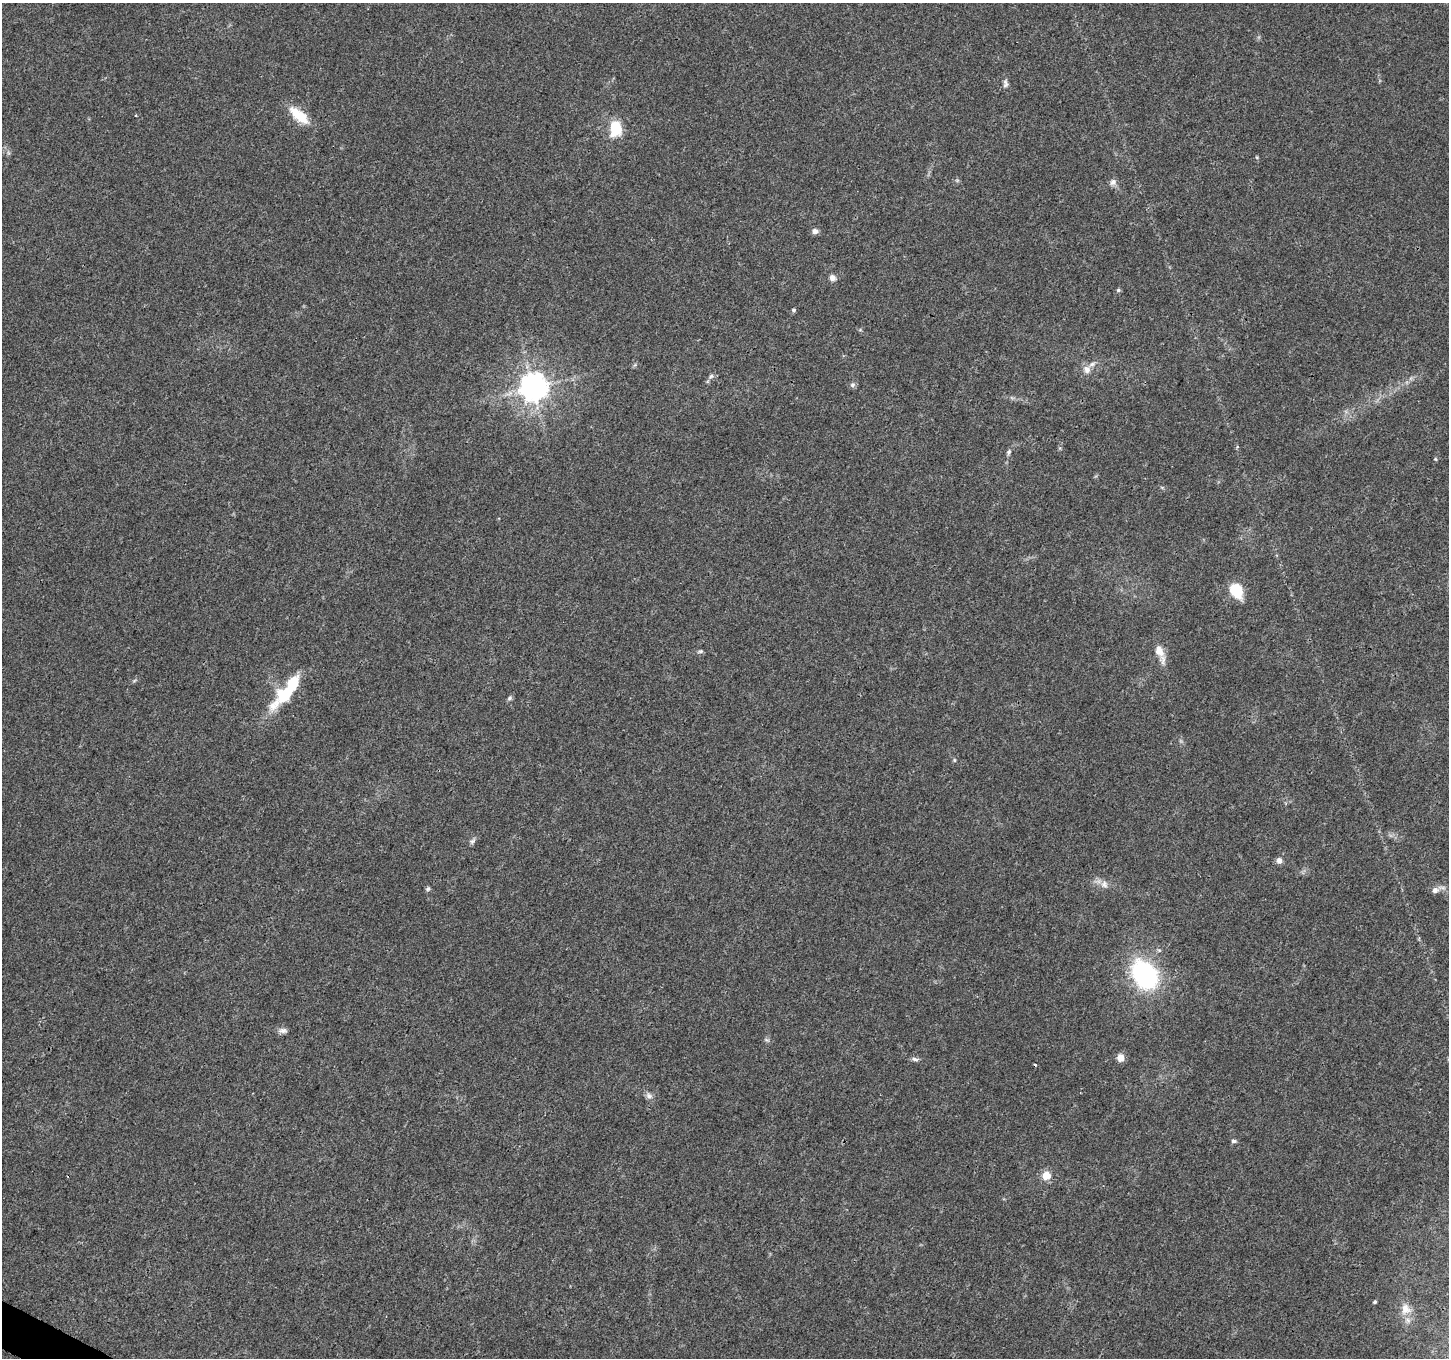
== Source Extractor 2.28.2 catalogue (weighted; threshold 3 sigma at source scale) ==
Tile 7 of 4 x 4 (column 3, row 2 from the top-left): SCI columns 2897-4343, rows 2912-4267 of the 5799 x 5887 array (HDU 1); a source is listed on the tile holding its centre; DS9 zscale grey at full resolution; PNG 1451 x 1360 px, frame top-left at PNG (2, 3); no overlay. Shown black and unused: <1% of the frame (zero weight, under 3 of 4 exposures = <1% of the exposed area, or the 3 px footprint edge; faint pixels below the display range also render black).
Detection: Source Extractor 2.28.2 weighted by HDU 2 'WHT'; one run over the whole footprint, this tile lists its part. Background 0.0214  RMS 0.0028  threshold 0.0128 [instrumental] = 3 sigma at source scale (4.5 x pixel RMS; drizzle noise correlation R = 1.50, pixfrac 1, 0.0396/0.0396 arcsec/px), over >= 5 px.
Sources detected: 38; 1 cosmic-ray / hot-pixel residue — not listed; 2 inside a brighter listed object's ellipse — not listed separately; the other 35 listed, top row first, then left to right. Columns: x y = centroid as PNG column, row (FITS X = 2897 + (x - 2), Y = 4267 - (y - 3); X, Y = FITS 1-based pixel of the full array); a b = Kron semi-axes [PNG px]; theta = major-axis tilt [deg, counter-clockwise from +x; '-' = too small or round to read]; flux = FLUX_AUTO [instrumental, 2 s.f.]
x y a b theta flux
1005 83 12 6 -89 1
299 115 28 11 -41 7.2
615 128 11 9 90 14
1113 182 9 8 - 1.2
815 231 8 6 -17 1.2
832 278 7 7 - 1.3
1118 290 6 5 - 0.45
793 310 5 4 - 0.39
1087 370 12 8 -51 1.8
711 376 7 6 - 0.68
852 385 7 7 - 0.75
533 387 9 8 - 400
1009 452 8 5 62 0.65
1435 459 5 4 - 0.33
1236 591 15 11 -63 8.6
700 651 7 5 19 0.51
1159 651 15 11 -68 3.3
286 693 40 14 45 16
510 698 7 5 42 0.62
954 760 6 4 -89 0.35
472 841 9 6 34 0.81
1279 860 7 7 - 1.2
1104 884 10 10 - 1.6
428 889 6 6 - 0.55
1435 890 8 7 - 1.4
1144 974 22 17 -56 47
283 1031 12 6 5 1.1
767 1040 7 4 -18 0.49
1120 1058 9 8 - 1.9
915 1059 10 5 -9 0.83
649 1096 11 7 -40 1.2
1234 1141 7 5 -5 0.6
1046 1175 5 5 - 7
1374 1302 4 4 - 0.42
1405 1309 15 12 -83 3.1